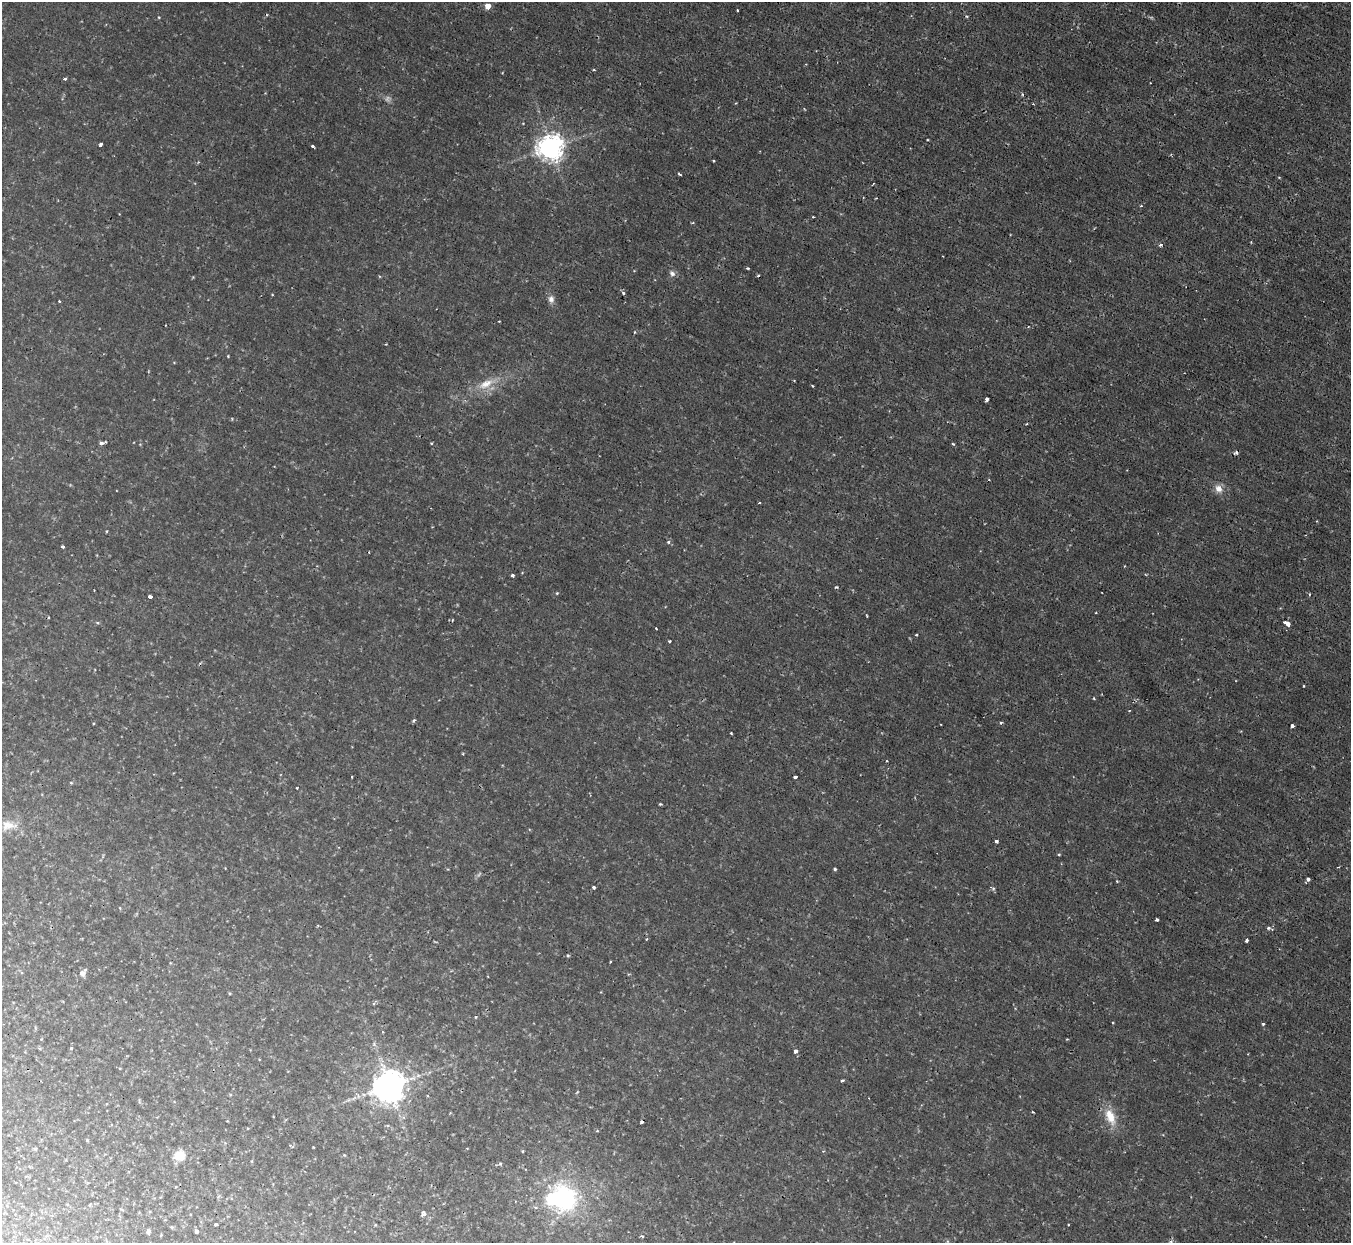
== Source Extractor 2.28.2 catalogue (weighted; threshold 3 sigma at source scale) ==
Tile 10 of 4 x 4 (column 2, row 3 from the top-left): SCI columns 1351-2699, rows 1390-2630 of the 5398 x 5387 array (HDU 1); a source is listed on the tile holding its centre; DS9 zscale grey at full resolution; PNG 1353 x 1245 px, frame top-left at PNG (2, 2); no overlay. Shown black and unused: <1% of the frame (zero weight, under 2 of 3 exposures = <1% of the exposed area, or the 3 px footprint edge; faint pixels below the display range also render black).
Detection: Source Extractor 2.28.2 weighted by HDU 2 'WHT'; one run over the whole footprint, this tile lists its part. Background 0.0019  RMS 0.0015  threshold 0.00653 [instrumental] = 3 sigma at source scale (4.5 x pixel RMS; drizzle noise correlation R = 1.50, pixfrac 1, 0.05/0.05 arcsec/px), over >= 5 px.
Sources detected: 101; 1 too faint to see at this stretch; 1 inside a brighter object's white glare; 5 cosmic-ray / hot-pixel residue — not listed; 1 inside a brighter listed object's ellipse — not listed separately; the other 93 listed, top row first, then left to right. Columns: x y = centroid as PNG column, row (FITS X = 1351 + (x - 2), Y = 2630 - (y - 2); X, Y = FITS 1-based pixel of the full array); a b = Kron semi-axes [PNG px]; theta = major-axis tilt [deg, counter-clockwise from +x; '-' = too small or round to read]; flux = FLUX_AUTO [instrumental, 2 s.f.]
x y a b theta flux
488 6 5 4 - 1.7
737 10 3 2 - 0.12
159 17 5 3 - 0.12
594 70 4 2 - 0.13
65 79 3 3 - 0.36
100 144 4 3 - 0.65
313 146 3 3 - 0.42
551 147 8 8 - 160
714 161 3 2 - 0.12
679 174 5 3 - 0.18
873 184 4 2 - 0.12
1141 206 3 3 - 0.14
813 217 3 2 - 0.11
1160 245 5 4 - 0.26
748 268 3 3 - 0.16
672 273 8 6 -33 0.48
623 293 3 3 - 0.43
551 299 10 7 -71 0.72
59 301 3 2 - 0.12
499 321 3 2 - 0.1
635 332 4 3 - 0.12
228 356 3 3 - 0.12
486 384 23 11 28 2.5
812 386 3 2 - 0.16
987 399 4 3 - 0.53
101 443 7 4 10 0.49
431 443 3 3 - 0.12
953 444 4 3 - 0.19
1218 489 10 9 - 1.1
759 503 3 3 - 0.18
668 542 4 4 - 0.22
63 547 3 3 - 0.29
513 575 3 3 - 0.33
836 587 4 3 - 0.15
557 593 4 4 - 0.14
1309 594 4 2 - 0.14
150 596 4 3 - 0.91
1096 613 2 2 - 0.12
867 616 4 2 - 0.11
97 622 5 3 - 0.17
1287 624 7 3 -31 1.4
656 628 3 2 - 0.15
916 635 3 3 - 0.22
669 641 3 3 - 0.2
1303 686 3 2 - 0.13
1094 698 4 3 - 0.12
414 720 5 4 - 0.18
1001 722 4 3 - 0.14
1292 726 4 3 - 1.1
731 733 3 2 - 0.13
352 777 3 2 - 0.098
795 777 3 3 - 0.58
71 783 4 4 - 0.14
297 788 2 2 - 0.14
660 804 3 3 - 0.18
8 825 20 12 4 2
996 841 4 3 - 0.54
1059 854 4 3 - 0.15
835 869 3 3 - 0.23
1308 879 4 4 - 0.39
594 887 3 3 - 0.32
993 888 6 3 -19 0.21
120 908 5 3 - 0.12
1157 920 4 3 - 0.47
1268 928 6 4 -19 0.26
647 939 4 3 - 0.13
1247 940 4 3 - 0.67
568 956 3 3 - 0.23
610 962 2 2 - 0.13
82 973 9 8 - 0.6
476 1017 4 3 - 0.13
1263 1024 3 3 - 0.21
39 1048 5 3 - 0.17
71 1048 4 3 - 0.14
795 1051 4 3 - 0.72
120 1068 4 3 - 0.1
842 1081 4 3 - 0.38
389 1086 10 9 - 290
1033 1112 3 2 - 0.14
1110 1117 24 12 -68 2.8
87 1140 4 3 - 0.13
313 1147 2 2 - 0.13
180 1155 12 10 10 2.1
344 1155 4 4 - 0.13
500 1164 4 4 - 0.19
564 1197 34 28 -71 17
424 1214 5 5 - 0.75
216 1224 3 3 - 0.54
1068 1225 3 2 - 0.1
196 1231 4 3 - 0.37
148 1232 5 4 - 0.32
642 1236 4 3 - 0.18
1171 1241 6 4 0 0.25